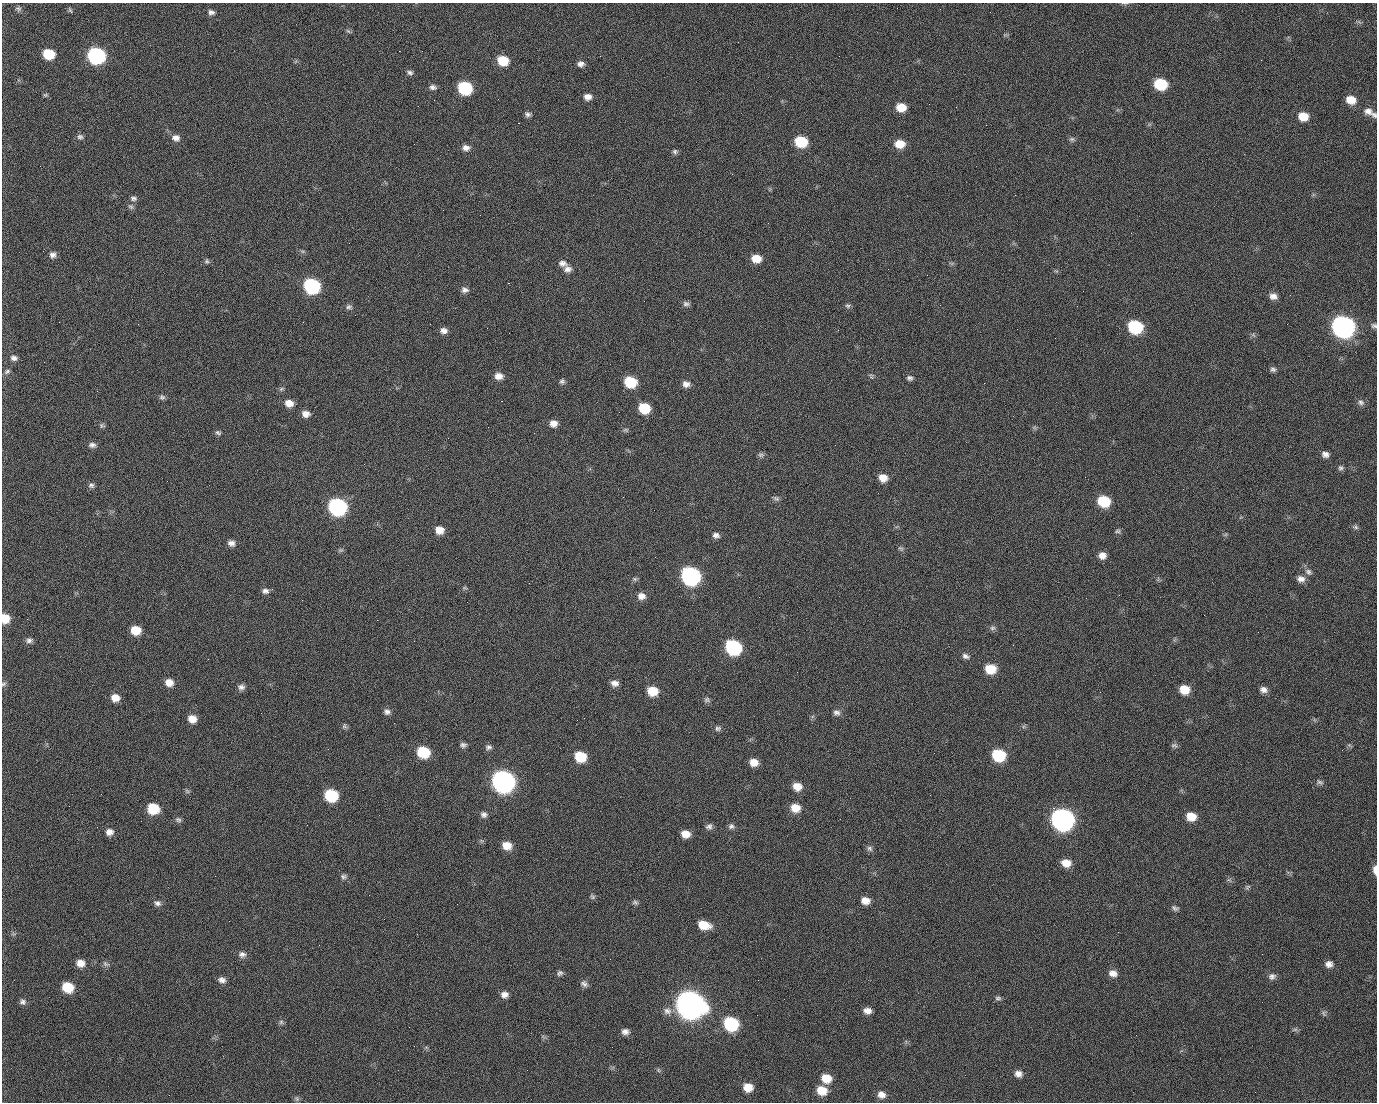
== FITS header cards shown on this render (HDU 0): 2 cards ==
NAXIS1  =                 1375 / length of data axis 1
NAXIS2  =                 1100 / length of data axis 2

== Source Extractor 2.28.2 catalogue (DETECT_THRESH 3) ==
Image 1375 x 1100 px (HDU 0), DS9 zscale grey, 1 PNG px = 1 image px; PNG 1379 x 1104 px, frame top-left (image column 1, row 1100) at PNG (2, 3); no overlay
Background 1460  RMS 29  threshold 88.3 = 3 sigma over >= 5 px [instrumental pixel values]
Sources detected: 211; all 211 listed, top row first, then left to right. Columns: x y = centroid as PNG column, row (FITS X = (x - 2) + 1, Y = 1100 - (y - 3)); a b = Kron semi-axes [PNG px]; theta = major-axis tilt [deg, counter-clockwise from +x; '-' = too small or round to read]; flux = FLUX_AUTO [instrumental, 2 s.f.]
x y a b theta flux
1125 3 9 3 4 3.0e+03
18 9 8 7 - 5.3e+03
71 12 5 3 - 5.5e+03
211 12 8 7 - 7.1e+03
990 12 2 2 - 1.7e+03
348 31 7 4 -44 3.3e+03
399 51 2 2 - 2.2e+04
49 54 9 7 -15 7.3e+04
96 56 10 9 - 5.1e+05
839 56 2 2 - 7.0e+02
1261 60 2 2 - 9.4e+02
503 61 9 8 - 5.8e+04
581 64 8 6 -2 8.7e+03
410 72 8 6 -21 5.6e+03
1160 84 9 8 - 1.0e+05
433 87 9 6 -8 7.0e+03
465 88 9 8 - 1.8e+05
45 95 6 5 - 2.9e+03
588 97 8 7 - 1.3e+04
498 99 2 2 - 1.1e+03
434 100 2 2 - 4.2e+03
1351 100 9 8 - 2.6e+04
901 107 9 7 -13 3.6e+04
1368 111 11 9 -8 1.2e+04
528 114 7 6 - 6.3e+03
1374 115 9 7 -44 5.8e+03
1303 116 10 8 -10 3.5e+04
518 123 2 2 - 2.7e+04
80 137 8 7 - 5.9e+03
176 138 10 9 - 1.2e+04
1072 139 8 6 14 4.7e+03
801 142 9 8 - 9.2e+04
899 144 10 8 -4 3.3e+04
466 148 9 7 -5 1.1e+04
675 152 7 6 - 4.7e+03
1015 195 2 2 - 7.2e+03
133 198 9 6 -6 6.1e+03
131 206 9 6 -38 5.0e+03
303 251 6 4 18 3.0e+03
53 255 8 8 - 8.8e+03
756 259 9 8 - 3.2e+04
207 261 6 6 - 3.9e+03
563 263 12 8 -20 1.1e+04
951 263 7 4 -18 3.1e+03
567 269 9 8 - 1.1e+04
927 275 2 2 - 8.2e+02
508 283 2 2 - 5.7e+04
312 286 10 9 - 3.2e+05
465 290 9 7 -18 8.3e+03
1083 291 2 2 - 3.3e+03
1290 295 3 2 - 2.2e+03
1273 296 10 8 -13 1.2e+04
686 304 9 6 -9 6.1e+03
848 306 7 6 - 4.3e+03
349 307 9 7 8 5.5e+03
355 315 2 2 - 8.7e+02
59 322 2 2 - 1.3e+03
1287 324 2 2 - 1.1e+03
1374 326 8 6 -13 5.2e+03
1135 327 10 8 -19 1.8e+05
1343 327 11 10 - 1.4e+06
444 331 8 7 - 9.9e+03
1253 335 7 4 -36 3.7e+03
14 358 9 7 -5 8.4e+03
1273 369 8 7 - 5.8e+03
7 371 9 6 27 4.8e+03
499 376 9 7 -1 1.5e+04
871 376 8 5 -61 3.9e+03
910 378 7 6 - 5.8e+03
562 381 7 6 - 4.8e+03
630 382 9 8 - 9.2e+04
984 383 2 2 - 2.1e+04
686 384 9 8 - 1.1e+04
281 389 7 4 45 3.6e+03
97 391 3 2 - 1.8e+03
162 397 8 7 - 4.9e+03
501 401 3 2 - 5.8e+04
1361 402 9 8 - 7.7e+03
289 403 9 8 - 1.9e+04
644 408 9 8 - 6.8e+04
306 414 9 7 -7 1.4e+04
553 423 8 8 - 1.5e+04
102 426 7 6 - 4.1e+03
626 430 7 5 -12 3.7e+03
218 433 8 6 -20 4.5e+03
534 433 2 2 - 8.0e+02
92 445 9 7 -1 7.6e+03
1325 454 8 7 - 1.0e+04
761 455 9 6 -18 4.9e+03
1341 468 7 7 - 5.2e+03
883 478 9 8 - 2.1e+04
91 485 8 7 - 5.6e+03
623 497 2 2 - 3.4e+03
776 498 10 6 -29 5.0e+03
1104 501 9 8 - 8.9e+04
337 507 10 9 - 5.6e+05
1356 527 8 5 -27 4.6e+03
439 530 9 8 - 2.1e+04
1118 531 7 6 - 4.3e+03
716 535 8 6 -11 8.2e+03
231 543 9 7 -21 1.0e+04
901 548 9 5 -44 4.2e+03
340 550 7 5 19 3.8e+03
1102 555 8 7 - 1.4e+04
655 557 2 2 - 8.8e+02
1308 572 10 8 -40 9.0e+03
690 576 11 9 -25 6.7e+05
635 579 7 5 19 4.1e+03
1301 579 10 8 -8 1.2e+04
465 588 7 4 -1 2.8e+03
265 591 9 7 -1 7.8e+03
641 596 9 8 - 1.4e+04
5 618 8 7 - 3.9e+04
27 619 2 2 - 4.7e+03
377 620 2 2 - 1.2e+04
992 628 8 6 15 5.3e+03
136 630 8 7 - 3.9e+04
29 640 9 7 8 6.9e+03
414 641 2 2 - 1.0e+03
733 647 10 9 - 3.2e+05
965 656 9 6 -22 7.3e+03
990 669 10 9 - 4.6e+04
169 682 8 8 - 1.9e+04
615 683 9 7 -8 1.1e+04
3 684 8 5 28 3.8e+03
241 687 9 7 -1 7.8e+03
1184 689 9 8 - 3.7e+04
1263 690 9 7 -22 1.0e+04
652 691 9 8 - 4.5e+04
115 698 8 7 - 1.9e+04
707 700 8 7 - 5.4e+03
387 712 8 7 - 7.8e+03
836 713 10 8 -6 7.9e+03
192 719 9 8 - 2.1e+04
344 726 8 6 87 4.3e+03
718 728 8 7 - 5.5e+03
463 745 7 7 - 6.2e+03
1174 745 9 6 -16 5.1e+03
1349 745 6 5 - 3.2e+03
488 747 8 6 10 6.3e+03
423 752 9 8 - 9.6e+04
934 753 2 2 - 1.7e+03
999 755 10 8 -18 1.2e+05
580 757 9 8 - 7.1e+04
754 762 8 7 - 2.0e+04
503 781 11 10 - 1.5e+06
1320 782 10 7 -16 5.4e+03
797 786 9 8 - 2.2e+04
187 791 7 4 -45 3.3e+03
101 794 3 2 - 2.6e+03
331 795 9 8 - 1.3e+05
930 795 2 2 - 8.2e+03
795 808 10 8 -15 2.9e+04
1053 808 2 2 - 1.7e+04
153 809 9 8 - 7.2e+04
484 815 8 7 - 7.6e+03
1191 817 9 8 - 3.1e+04
1062 819 11 10 - 1.5e+06
178 820 9 7 -16 5.1e+03
709 826 8 7 - 7.3e+03
731 826 8 7 - 6.1e+03
109 832 9 8 - 1.2e+04
685 834 8 7 - 2.0e+04
507 846 9 8 - 2.6e+04
870 848 8 7 - 6.1e+03
1066 863 9 8 - 2.3e+04
1375 870 9 4 -88 1.4e+04
344 876 9 7 -5 5.5e+03
1229 880 8 4 -36 3.7e+03
1247 887 8 5 41 3.8e+03
592 897 7 6 - 4.0e+03
865 901 10 8 -11 1.8e+04
635 902 8 6 -11 4.4e+03
157 903 9 7 -10 7.5e+03
457 904 2 2 - 1.4e+03
1175 908 9 6 -20 5.6e+03
229 921 2 2 - 8.0e+02
704 925 12 8 -14 4.0e+04
1118 932 2 2 - 2.7e+03
242 954 10 8 -13 9.0e+03
610 959 2 2 - 2.6e+03
80 963 9 8 - 1.8e+04
106 964 11 6 -31 5.6e+03
1329 964 9 7 4 1.1e+04
560 973 8 6 31 5.5e+03
1113 973 10 8 -19 1.4e+04
1272 976 10 8 20 8.5e+03
222 980 10 7 -16 9.5e+03
758 980 2 2 - 1.7e+03
584 984 9 7 -36 7.5e+03
68 987 9 8 - 5.9e+04
504 995 9 8 - 1.1e+04
998 998 8 6 -8 4.5e+03
23 1002 8 7 - 6.7e+03
690 1004 13 11 -22 3.7e+06
667 1011 12 10 0 1.3e+04
867 1011 8 7 - 1.3e+04
1324 1013 9 5 -79 4.5e+03
757 1015 2 2 - 1.1e+03
281 1022 6 6 - 4.6e+03
731 1024 10 9 - 1.9e+05
1295 1030 9 4 8 3.8e+03
625 1032 9 7 -1 9.4e+03
658 1070 6 4 -71 2.8e+03
1018 1074 9 7 -27 1.1e+04
826 1078 10 8 -14 3.4e+04
748 1087 8 7 - 2.8e+04
822 1090 9 8 - 3.5e+04
169 1095 2 2 - 5.5e+03
881 1095 9 8 - 1.4e+04
297 1098 7 6 - 4.3e+03
At the frame edge (FLAGS 8, measured only in part): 5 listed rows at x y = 1125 3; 1374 326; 5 618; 3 684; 1375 870